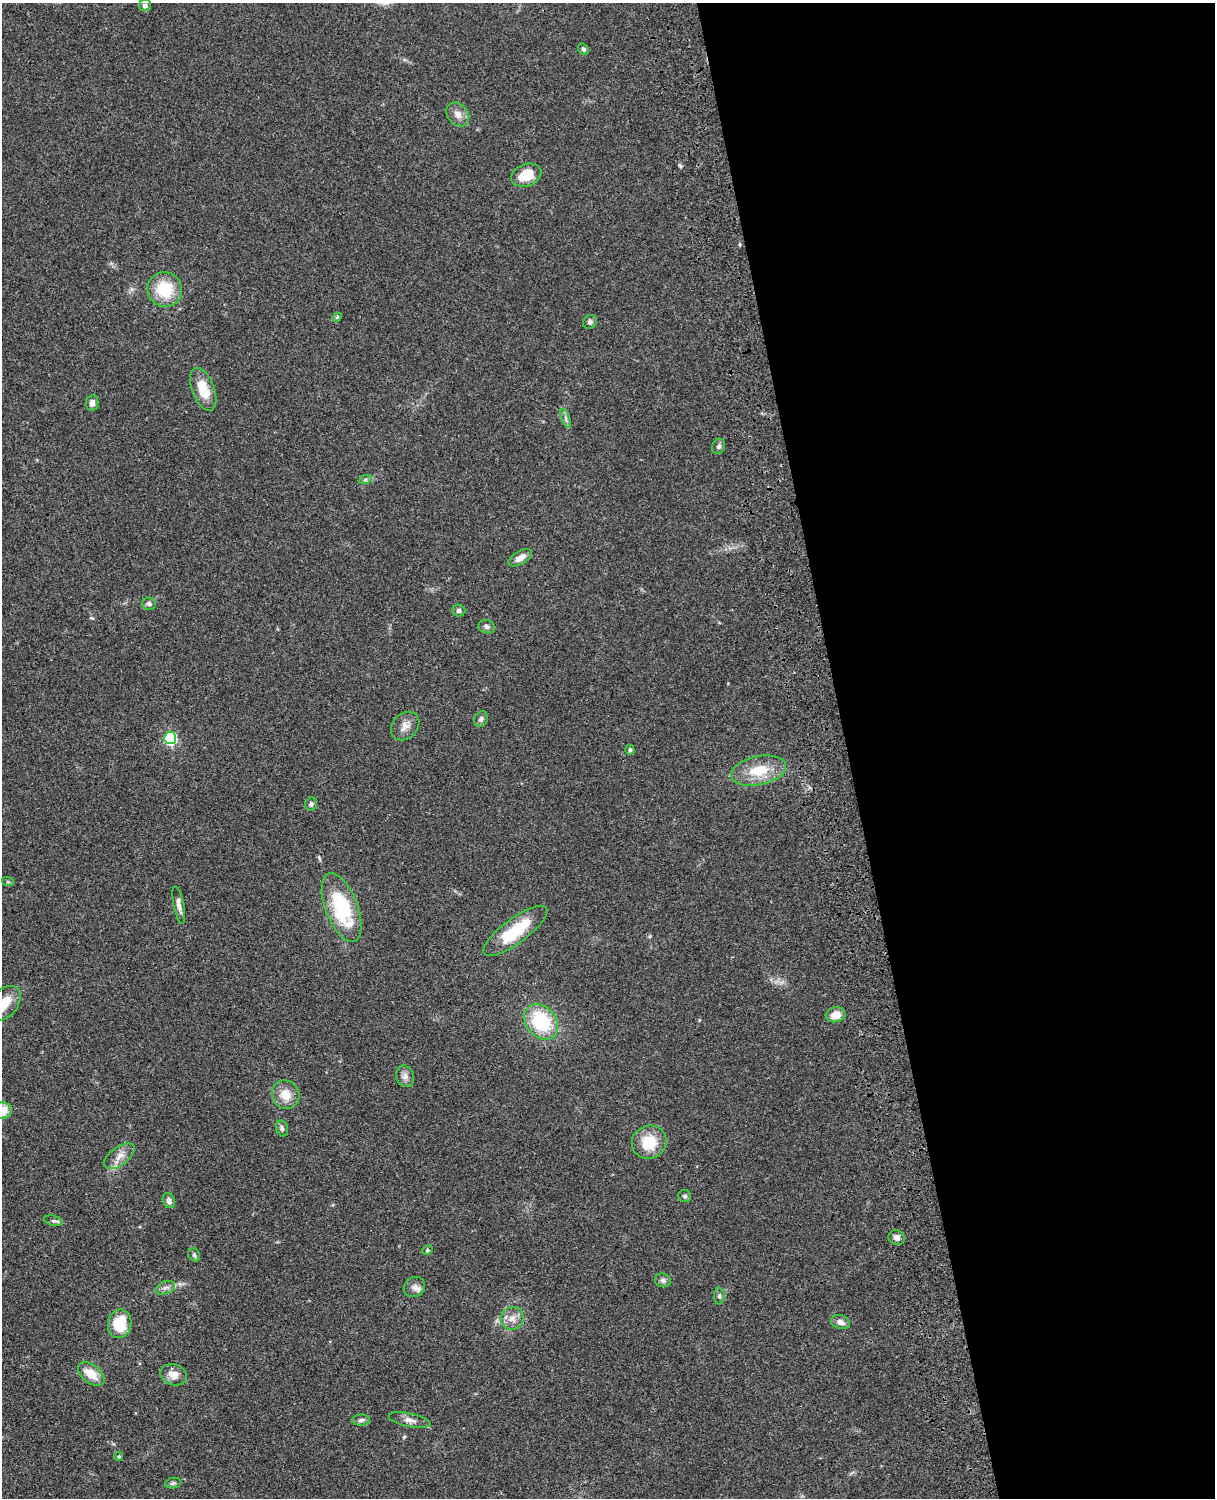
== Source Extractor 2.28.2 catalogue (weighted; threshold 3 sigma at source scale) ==
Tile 8 of 4 x 3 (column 4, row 2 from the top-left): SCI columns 3758-4970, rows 1771-3266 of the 5089 x 4925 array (HDU 1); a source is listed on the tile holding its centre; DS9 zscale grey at full resolution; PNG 1217 x 1500 px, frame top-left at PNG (2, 3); each listed source drawn as its Kron ellipse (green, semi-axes under 4 px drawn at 4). Shown black and unused: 30% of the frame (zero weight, under 3 of 4 exposures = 6% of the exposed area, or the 3 px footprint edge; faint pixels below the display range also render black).
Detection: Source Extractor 2.28.2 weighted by HDU 2 'WHT'; one run over the whole footprint, this tile lists its part. Background 0.0807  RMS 0.0059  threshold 0.0267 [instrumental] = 3 sigma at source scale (4.5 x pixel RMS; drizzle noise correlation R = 1.50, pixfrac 1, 0.05/0.05 arcsec/px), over >= 5 px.
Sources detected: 54; all 54 listed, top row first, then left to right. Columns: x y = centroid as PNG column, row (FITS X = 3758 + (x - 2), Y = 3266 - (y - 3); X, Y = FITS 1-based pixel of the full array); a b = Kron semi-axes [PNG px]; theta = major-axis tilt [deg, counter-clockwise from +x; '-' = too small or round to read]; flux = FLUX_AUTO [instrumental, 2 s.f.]
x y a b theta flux
145 5 6 5 - 1.9
583 49 6 5 - 1.2
458 114 13 10 -50 4.4
526 175 16 11 21 14
165 289 17 17 - 23
337 317 5 4 - 0.83
590 322 7 6 - 1.7
203 389 22 11 -69 13
92 403 8 6 83 3.1
566 418 10 3 -69 1.3
719 446 8 6 66 1.5
365 480 7 4 19 1.1
520 558 13 6 30 4.4
149 604 7 6 - 1.8
459 610 7 6 - 1.6
487 627 8 6 -14 1.8
481 719 8 6 58 1.8
405 726 16 12 45 4.9
170 738 6 6 - 74
630 750 5 4 - 1
759 771 28 14 12 17
311 804 7 6 - 1.5
8 882 6 4 -18 0.69
179 905 19 5 -79 3.4
342 908 36 16 -69 46
515 931 38 12 37 27
5 1003 19 13 53 12
835 1015 10 7 13 7.1
541 1022 20 15 -48 39
405 1076 11 9 -69 3
286 1095 14 13 - 9
2 1111 10 8 15 10
282 1128 8 5 -75 1.5
649 1142 17 16 - 16
119 1156 18 9 37 5.6
685 1196 6 6 - 1.4
169 1201 8 6 -67 2.4
53 1221 9 5 -13 1.5
897 1238 8 7 - 2.6
427 1250 5 4 - 0.87
194 1255 7 5 -62 1.2
663 1280 8 6 -15 2
414 1287 11 9 38 3.1
165 1288 10 6 19 2.4
719 1296 8 5 -90 1.3
512 1318 11 11 - 5
840 1322 10 7 -19 3.1
120 1324 14 11 79 20
91 1374 15 9 -39 10
174 1375 14 10 -17 6
361 1420 9 5 3 1.6
410 1420 21 6 -12 3.6
119 1456 4 4 - 0.79
173 1483 8 5 11 1.2
Isophote crosses this tile's border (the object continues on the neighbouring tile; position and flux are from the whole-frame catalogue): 2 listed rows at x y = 5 1003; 2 1111